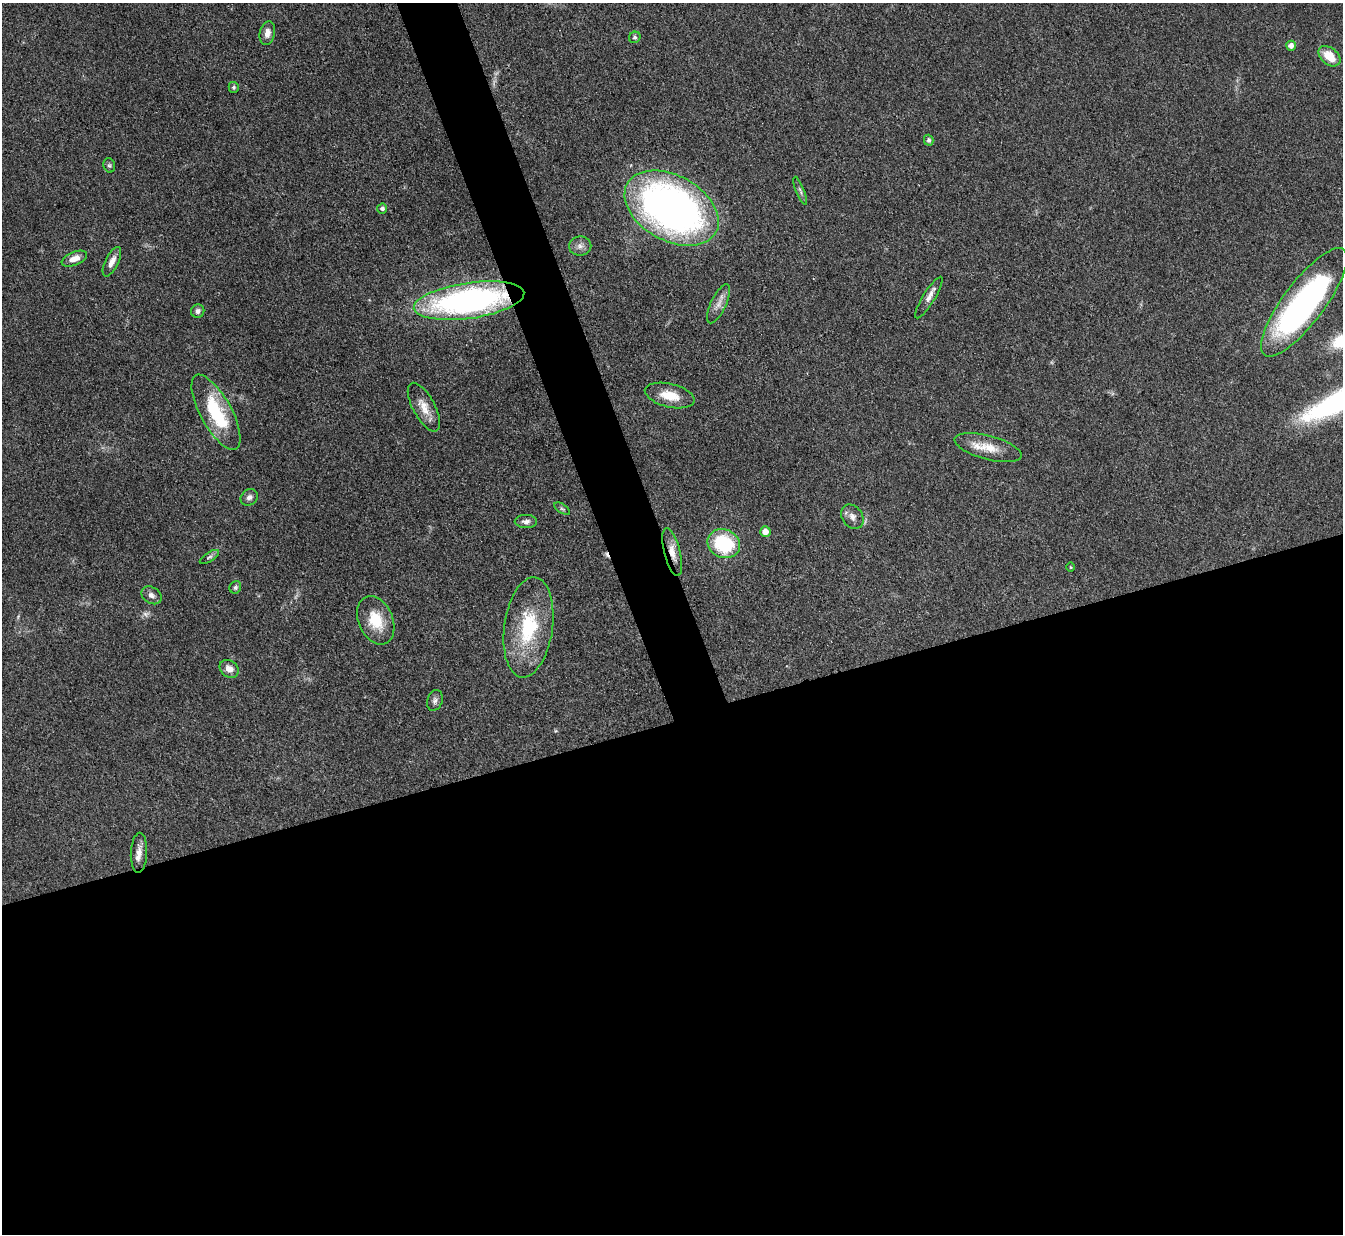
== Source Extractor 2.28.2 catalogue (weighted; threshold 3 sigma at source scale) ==
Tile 15 of 4 x 4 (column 3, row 4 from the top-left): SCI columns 2681-4021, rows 274-1505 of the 5362 x 5347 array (HDU 1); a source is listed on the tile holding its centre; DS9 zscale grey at full resolution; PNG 1345 x 1236 px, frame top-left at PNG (2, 3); each listed source drawn as its Kron ellipse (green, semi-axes under 4 px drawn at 4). Shown black and unused: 44% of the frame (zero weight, under 3 of 4 exposures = <1% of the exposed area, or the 3 px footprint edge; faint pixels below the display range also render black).
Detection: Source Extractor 2.28.2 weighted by HDU 2 'WHT'; one run over the whole footprint, this tile lists its part. Background 0.0547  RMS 0.005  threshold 0.0226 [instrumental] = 3 sigma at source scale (4.5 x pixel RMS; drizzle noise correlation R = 1.50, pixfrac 1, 0.05/0.05 arcsec/px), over >= 5 px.
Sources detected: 44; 3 too faint to see at this stretch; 1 inside a brighter object's white glare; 1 cosmic-ray / hot-pixel residue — neither listed nor drawn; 1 inside a brighter listed object's ellipse — not listed separately; the other 38 listed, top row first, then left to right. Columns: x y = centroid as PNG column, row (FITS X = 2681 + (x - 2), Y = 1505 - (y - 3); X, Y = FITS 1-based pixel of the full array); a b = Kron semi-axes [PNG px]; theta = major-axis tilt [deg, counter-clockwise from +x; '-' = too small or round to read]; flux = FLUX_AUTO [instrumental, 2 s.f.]
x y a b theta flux
267 33 12 7 78 3.5
635 37 6 5 - 1.1
1291 46 5 5 - 2.8
1329 56 12 8 -40 9.2
234 87 5 5 - 0.82
929 140 5 4 - 1.3
109 165 7 5 -74 1
800 191 15 4 -69 1.4
382 208 5 5 - 1.7
672 208 51 32 -29 270
580 246 11 9 8 2.8
74 259 13 6 21 5.4
112 262 16 6 64 3.7
929 298 24 6 58 3.6
469 301 56 18 8 160
1304 302 66 20 53 160
719 304 21 7 65 4.1
198 311 7 6 - 1.7
670 396 25 11 -13 11
424 407 27 11 -61 7.5
216 412 42 15 -61 34
988 448 34 12 -15 11
249 497 9 7 43 2.3
562 509 9 4 -35 0.87
852 517 13 10 -53 3.3
526 522 11 6 -1 2.1
765 532 5 5 - 4.8
724 544 17 14 -23 34
672 552 25 8 -76 6.2
209 557 11 4 31 1.3
1071 567 4 3 - 0.45
235 587 6 5 - 1.2
151 595 11 8 -34 2.3
376 620 25 17 -66 15
528 627 50 24 82 36
229 669 10 8 -35 4.9
435 700 11 7 69 1.9
139 853 20 8 88 4
Overlapping masked pixels (flux is a lower limit): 2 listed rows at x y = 469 301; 672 552